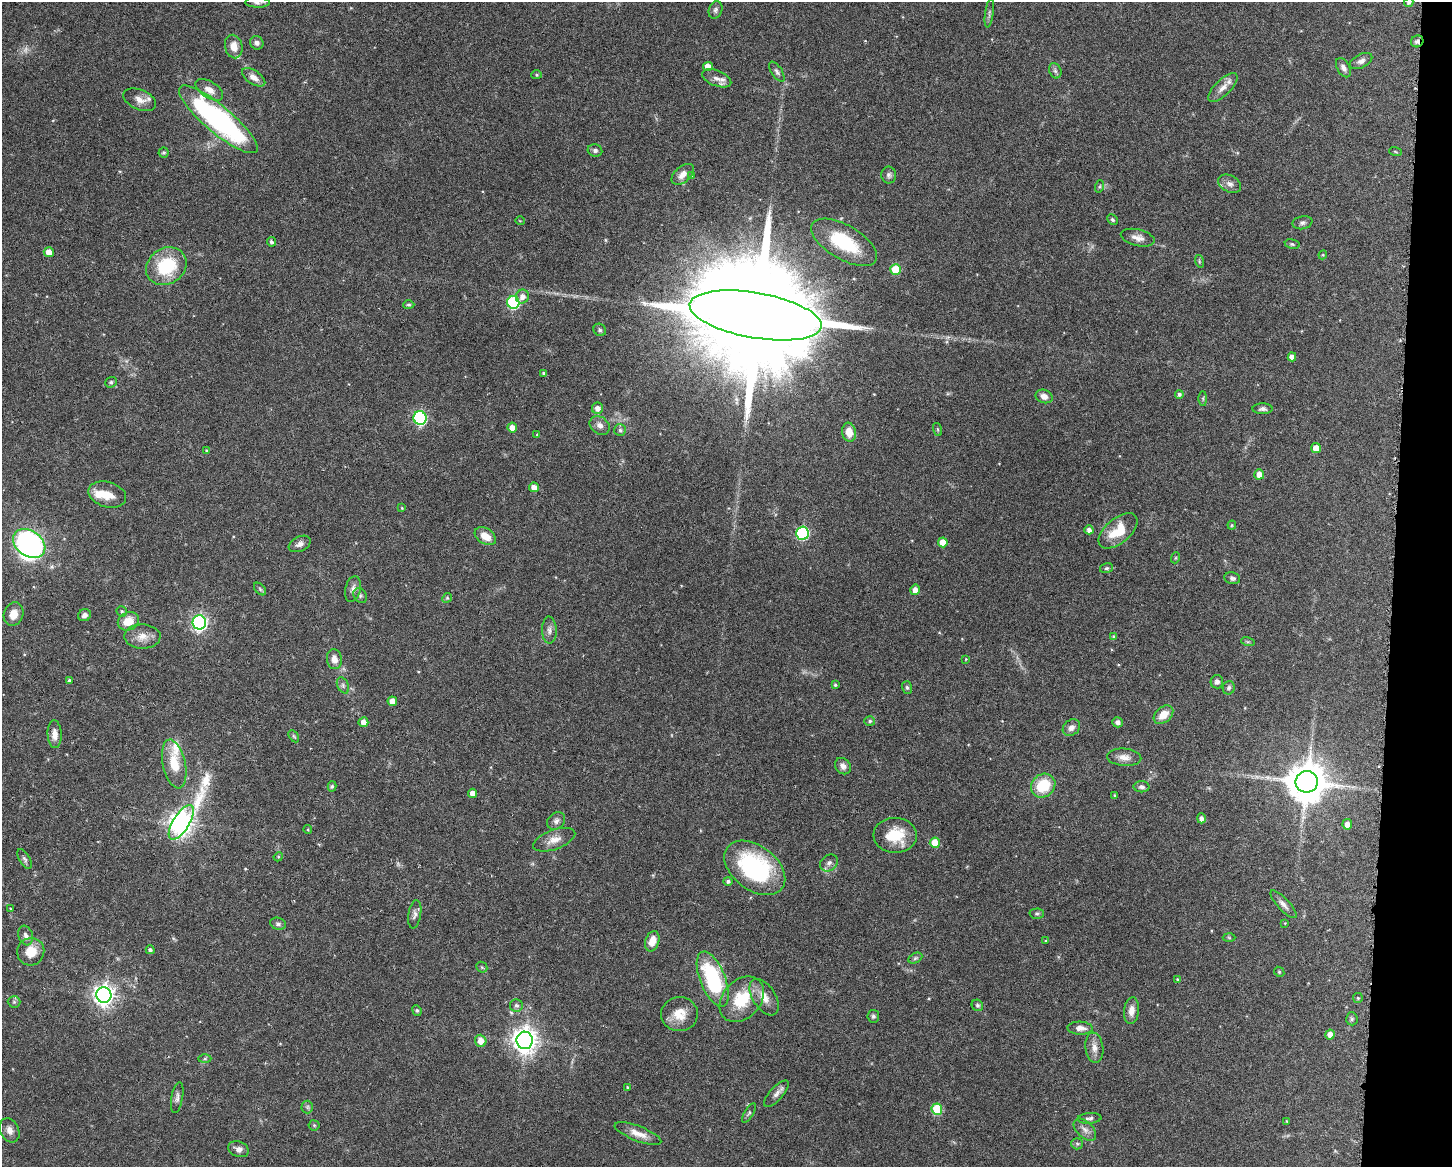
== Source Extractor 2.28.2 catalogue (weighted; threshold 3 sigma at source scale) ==
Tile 6 of 3 x 4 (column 3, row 2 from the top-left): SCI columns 3011-4460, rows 2332-3496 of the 4683 x 4661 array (HDU 1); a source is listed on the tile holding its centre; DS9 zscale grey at full resolution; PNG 1454 x 1169 px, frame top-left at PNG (2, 2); each listed source drawn as its Kron ellipse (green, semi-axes under 4 px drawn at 4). Shown black and unused: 4% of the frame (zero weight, under 3 of 6 exposures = <1% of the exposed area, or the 3 px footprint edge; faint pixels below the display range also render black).
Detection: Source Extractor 2.28.2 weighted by HDU 2 'WHT'; one run over the whole footprint, this tile lists its part. Background 0.143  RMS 0.0038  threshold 0.0156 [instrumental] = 3 sigma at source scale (4.09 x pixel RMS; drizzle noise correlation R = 1.36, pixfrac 0.8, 0.05/0.05 arcsec/px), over >= 5 px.
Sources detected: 185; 1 too faint to see at this stretch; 1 inside a brighter object's white glare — neither listed nor drawn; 6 inside a brighter listed object's ellipse — not listed separately; the other 177 listed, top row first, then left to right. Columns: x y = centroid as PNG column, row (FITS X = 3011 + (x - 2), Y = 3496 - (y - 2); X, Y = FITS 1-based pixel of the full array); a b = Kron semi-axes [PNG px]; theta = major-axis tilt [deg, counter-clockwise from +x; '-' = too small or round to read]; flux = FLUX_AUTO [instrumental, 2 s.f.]
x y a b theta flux
258 2 12 5 -1 1.3
1409 3 5 4 - 0.74
715 10 9 6 69 1
989 13 14 3 83 0.77
1417 41 6 6 - 1
257 43 7 6 - 1.2
234 47 12 8 -76 3.5
1361 61 12 6 27 1.6
708 67 5 4 - 3.8
1343 68 10 6 -61 1.5
1055 71 8 6 -69 0.91
777 72 11 5 -57 1.1
537 75 5 4 - 0.51
254 77 13 7 -34 2.6
717 78 15 7 -22 2.2
1223 88 19 8 45 3.1
209 90 15 8 -32 3.1
140 100 17 10 -22 2.8
218 119 50 13 -40 85
595 150 7 6 - 0.93
1395 151 6 3 -19 0.34
164 152 5 5 - 0.54
683 174 13 7 42 2.8
692 175 4 2 - 0.25
889 175 8 7 - 1.1
1230 184 12 8 -26 1.8
1100 186 6 4 71 0.5
1112 220 6 4 -45 0.61
520 221 5 3 - 0.24
1302 223 10 6 11 1
1138 238 17 8 -14 2.6
271 242 5 4 - 0.84
844 242 37 17 -30 20
1292 244 7 5 -11 0.61
49 252 5 5 - 3.2
1323 255 4 4 - 0.36
1199 261 6 4 -73 0.47
166 266 21 18 33 19
896 269 5 5 - 11
522 296 7 6 - 2.1
513 302 6 6 - 40
409 305 6 4 1 0.54
756 315 67 22 -10 21000
600 330 6 6 - 0.65
1292 357 4 4 - 2
544 373 3 3 - 0.53
111 382 6 5 - 0.61
1179 394 4 4 - 0.79
1044 396 9 6 -21 2.3
1203 398 7 4 90 0.47
597 408 6 5 - 2
1263 409 10 5 0 1.2
420 418 7 6 - 53
600 425 11 8 -37 1.8
512 428 5 4 - 2.6
938 429 7 3 -71 0.39
620 430 6 6 - 0.8
849 432 9 7 -82 4.2
537 435 4 4 - 0.38
1316 448 5 5 - 4.5
207 451 4 3 - 0.54
1259 474 5 5 - 3.8
534 487 5 5 - 2.4
107 494 19 12 -16 5.4
402 508 4 3 - 0.29
1232 525 4 4 - 0.38
1089 530 5 4 - 1.5
1118 531 23 12 40 9.3
802 533 6 6 - 42
485 536 12 7 -32 4.1
943 542 5 5 - 5
29 544 17 12 -36 72
300 544 12 7 25 1.6
1175 558 5 3 - 0.33
1107 568 7 5 15 0.63
1232 578 8 5 -13 0.96
260 589 7 4 -46 0.7
353 589 13 7 76 1.8
915 590 5 5 - 2.3
360 595 8 6 -59 0.83
447 598 5 4 - 0.49
122 611 5 5 - 0.57
13 614 12 9 72 3.7
84 615 6 6 - 1.5
128 621 11 9 22 5.7
199 622 7 7 - 100
549 630 13 7 -88 1.7
142 636 18 12 -1 3.9
1114 637 4 3 - 0.58
1248 642 7 4 -17 0.52
334 659 10 7 -84 2.4
966 659 4 3 - 0.24
69 681 4 3 - 0.78
1217 682 6 6 - 1.2
343 685 8 5 -64 0.92
835 685 3 3 - 0.56
907 688 6 5 - 0.6
1229 688 7 6 - 0.81
392 701 5 4 - 3
1163 715 11 7 40 4.5
870 721 5 4 - 0.7
363 722 5 4 - 2.5
1117 722 5 5 - 1.1
1071 728 9 7 41 1.8
55 734 14 7 -88 2.9
294 736 6 4 -58 0.53
1124 757 17 8 -5 2.8
174 764 25 11 -78 8.7
843 766 9 7 -48 1.5
1307 782 11 11 - 1200
332 786 5 4 - 0.64
1043 786 13 11 39 12
1142 787 8 5 -2 1.1
473 793 4 4 - 2.4
1115 795 3 2 - 0.38
1201 818 5 4 - 1.4
556 821 10 8 41 1.5
181 822 19 8 58 310
1347 824 5 5 - 2.6
308 830 4 3 - 0.34
895 835 22 17 -1 11
554 840 22 10 20 3.7
935 843 5 5 - 7.5
278 857 5 4 - 0.35
24 859 11 5 -58 1
829 863 9 7 39 1.5
755 868 34 22 -37 45
728 881 4 4 - 0.79
1283 904 18 6 -47 1.8
10 908 4 3 - 0.27
415 914 14 6 81 1.4
1037 914 7 5 2 0.67
1285 923 4 4 - 0.27
278 924 8 6 -18 0.9
26 936 10 7 -72 1.3
1229 938 6 4 -2 0.42
652 941 10 7 71 4.1
1046 941 3 3 - 0.34
150 950 4 4 - 0.85
31 952 14 13 - 5.9
915 958 7 5 26 0.67
482 967 6 5 - 0.49
1279 972 5 4 - 0.46
713 979 29 12 -68 36
1177 980 4 4 - 0.56
104 995 8 7 - 220
764 997 20 11 -58 4.5
1358 998 5 5 - 0.44
742 999 25 19 47 14
14 1002 6 6 - 0.81
516 1005 6 6 - 0.97
977 1005 6 5 - 0.71
417 1010 5 4 - 0.48
1131 1011 13 7 83 2.9
679 1014 18 17 - 6.2
873 1016 6 5 - 0.7
1352 1019 6 5 - 0.76
1080 1028 12 6 -2 2.2
1330 1035 5 4 - 2.8
525 1040 9 8 - 350
481 1041 6 5 - 3.9
1094 1048 15 9 -83 2.7
205 1059 6 4 1 0.57
627 1087 4 3 - 0.4
776 1094 17 6 47 1.8
177 1098 16 5 80 1.4
307 1107 6 6 - 0.69
937 1109 5 5 - 17
749 1113 11 4 58 0.76
1089 1118 12 5 5 0.95
1287 1121 4 3 - 0.34
314 1125 5 5 - 0.46
10 1130 12 9 -65 2.1
1085 1130 14 8 -44 2.1
638 1134 25 7 -21 3.9
1077 1144 6 5 - 0.63
238 1149 11 7 -21 2
Overlapping masked pixels (flux is a lower limit): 1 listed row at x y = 1417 41
Isophote crosses this tile's border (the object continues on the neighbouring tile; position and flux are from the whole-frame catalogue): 2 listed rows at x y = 258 2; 1409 3